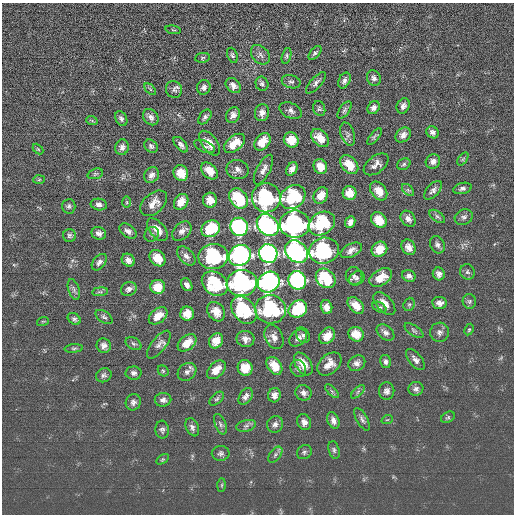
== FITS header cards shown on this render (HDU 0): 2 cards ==
NAXIS1  =                  512 / length of data axis 1
NAXIS2  =                  512 / length of data axis 2

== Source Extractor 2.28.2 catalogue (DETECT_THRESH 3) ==
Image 512 x 512 px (HDU 0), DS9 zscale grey, 1 PNG px = 1 image px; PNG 516 x 516 px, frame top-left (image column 1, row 512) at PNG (2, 3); each listed source drawn as its Kron ellipse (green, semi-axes under 4 px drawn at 4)
Background 1.77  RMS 15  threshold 46.1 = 3 sigma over >= 5 px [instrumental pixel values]
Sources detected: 185; all 185 listed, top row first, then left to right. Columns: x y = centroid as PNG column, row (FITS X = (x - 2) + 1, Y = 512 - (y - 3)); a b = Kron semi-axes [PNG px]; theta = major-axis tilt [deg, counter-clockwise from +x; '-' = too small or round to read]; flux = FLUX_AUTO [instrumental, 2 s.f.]
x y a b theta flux
173 30 8 2 -11 900
315 53 8 4 48 2500
232 55 8 5 -69 2200
260 55 11 8 -47 4600
286 56 8 4 74 2100
202 58 7 5 9 1600
374 78 8 6 -68 3400
344 80 8 5 65 3600
291 82 9 6 -14 3100
316 83 13 5 48 3600
262 84 7 6 - 2800
233 86 8 6 -44 4600
204 87 7 6 - 3900
150 89 7 3 -45 1400
174 89 8 8 - 3700
403 106 8 6 62 4000
374 108 7 5 51 3900
319 109 8 6 -71 2000
344 110 10 5 54 2500
291 111 12 7 -25 4300
262 113 8 7 - 5600
233 115 8 6 65 5200
151 117 9 7 -48 4400
205 117 8 5 52 2900
121 119 8 5 -60 3100
92 121 6 3 -20 1200
432 132 6 5 - 3500
348 134 12 6 -71 4000
403 135 8 6 43 5100
374 137 10 4 50 1900
320 138 10 7 -46 13000
291 140 7 7 - 17000
262 142 9 7 52 16000
210 143 14 7 -54 9500
234 143 12 7 39 15000
181 145 9 5 -50 3800
151 146 7 5 -44 2800
204 146 11 5 -23 3000
122 147 8 6 75 4300
38 149 6 3 -45 1100
463 159 7 4 54 1500
433 161 7 7 - 4400
376 164 14 8 38 6100
404 164 7 5 29 2200
349 165 11 7 -49 16000
320 167 7 6 - 11000
237 169 11 9 -11 5600
292 169 7 5 60 5700
263 170 16 6 62 6000
209 171 10 6 -47 12000
181 173 8 7 - 16000
95 174 8 5 18 1900
151 175 8 7 - 4600
39 180 6 4 3 1200
462 188 9 5 14 3100
408 190 7 4 -45 2000
433 190 11 6 46 3700
379 191 10 7 -53 12000
349 193 7 7 - 12000
321 195 9 6 56 12000
293 197 14 11 39 70000
239 198 11 8 -54 61000
266 198 14 14 - 110000
210 200 7 7 - 9200
127 202 6 4 -89 1400
181 202 8 6 55 12000
154 203 16 10 42 11000
99 204 8 5 -10 3900
69 206 7 6 - 2700
437 216 9 5 -36 2500
464 217 9 7 25 3200
408 219 9 6 -52 5100
379 220 9 7 -47 17000
350 222 6 5 - 5700
295 224 15 14 - 270000
322 224 14 11 34 71000
268 225 12 9 -46 430000
239 227 9 8 - 290000
211 229 10 8 26 56000
157 230 13 7 -51 11000
128 231 9 6 -38 4600
182 231 11 7 46 6300
99 233 7 6 - 4300
152 234 8 6 47 2400
69 235 6 6 - 2500
437 245 9 7 -63 3600
409 247 8 6 -58 6400
379 249 8 7 - 15000
351 250 11 6 28 5500
324 251 15 13 15 110000
297 252 12 10 -42 430000
268 254 9 9 - 640000
240 255 11 10 - 430000
186 256 11 7 -48 5400
213 256 15 12 8 100000
157 258 9 7 -49 16000
128 260 7 6 - 5600
99 262 9 6 51 3700
467 272 8 7 - 2500
439 274 6 6 - 4500
354 276 9 8 - 4000
409 276 7 5 -26 4000
326 278 11 8 -43 58000
357 278 8 6 37 3500
381 278 12 8 31 15000
297 280 9 8 - 300000
269 282 11 10 - 440000
242 283 15 13 9 270000
215 284 14 11 -36 71000
187 285 7 5 -60 4500
158 287 7 7 - 17000
74 289 11 5 -73 2800
129 289 8 6 26 4200
100 292 8 4 7 1800
469 301 7 6 - 2500
384 303 14 7 -48 9500
439 303 7 6 - 4900
409 304 7 5 68 1900
356 305 10 6 -48 13000
326 307 7 5 -74 8000
379 307 7 5 -29 2400
270 309 15 14 - 110000
298 309 10 8 36 60000
244 310 15 11 -51 73000
216 312 10 8 -52 11000
187 314 7 6 - 13000
158 316 11 7 38 13000
104 317 9 5 -35 2500
74 319 7 5 -35 2400
43 321 6 3 17 1200
469 329 6 4 62 1300
414 331 11 5 -35 2400
385 332 10 6 -38 4700
439 332 9 9 - 4500
356 334 8 7 - 16000
303 335 8 6 -58 3000
327 336 9 7 47 13000
274 337 13 9 -65 7100
298 338 10 7 41 5200
245 339 9 8 - 5700
216 341 8 6 57 12000
187 343 11 7 39 15000
133 344 8 5 -30 2500
159 345 17 7 52 5500
104 346 7 7 - 4800
74 348 9 3 5 1700
415 360 13 6 -50 4700
386 362 7 5 -75 3000
357 363 9 7 33 5100
303 364 13 7 -57 13000
329 364 14 9 42 11000
274 366 10 6 -54 16000
245 368 8 7 - 17000
298 369 9 7 -55 3700
216 370 11 7 45 12000
163 371 6 5 - 1600
187 372 10 8 40 4700
134 373 8 6 2 3900
104 375 8 6 32 2900
416 389 7 7 - 3500
332 391 8 3 -45 1700
387 391 8 8 - 4400
358 392 8 3 45 1800
303 393 8 7 - 4700
274 395 7 6 - 5900
246 396 9 6 55 4200
217 399 8 5 44 2100
163 400 8 7 - 4100
133 402 8 7 - 3900
448 417 7 5 29 1700
362 419 12 5 -61 3500
333 420 8 5 -69 4900
387 420 6 3 18 1200
304 422 8 7 - 5300
220 424 11 5 -67 2900
275 424 8 7 - 4300
246 426 10 5 14 3600
192 427 9 6 -66 3600
162 430 9 6 -85 3000
334 450 9 5 -76 2500
304 452 8 6 38 2800
221 453 9 7 2 3100
275 455 9 5 53 2800
163 459 7 4 31 1400
222 485 7 4 89 1600